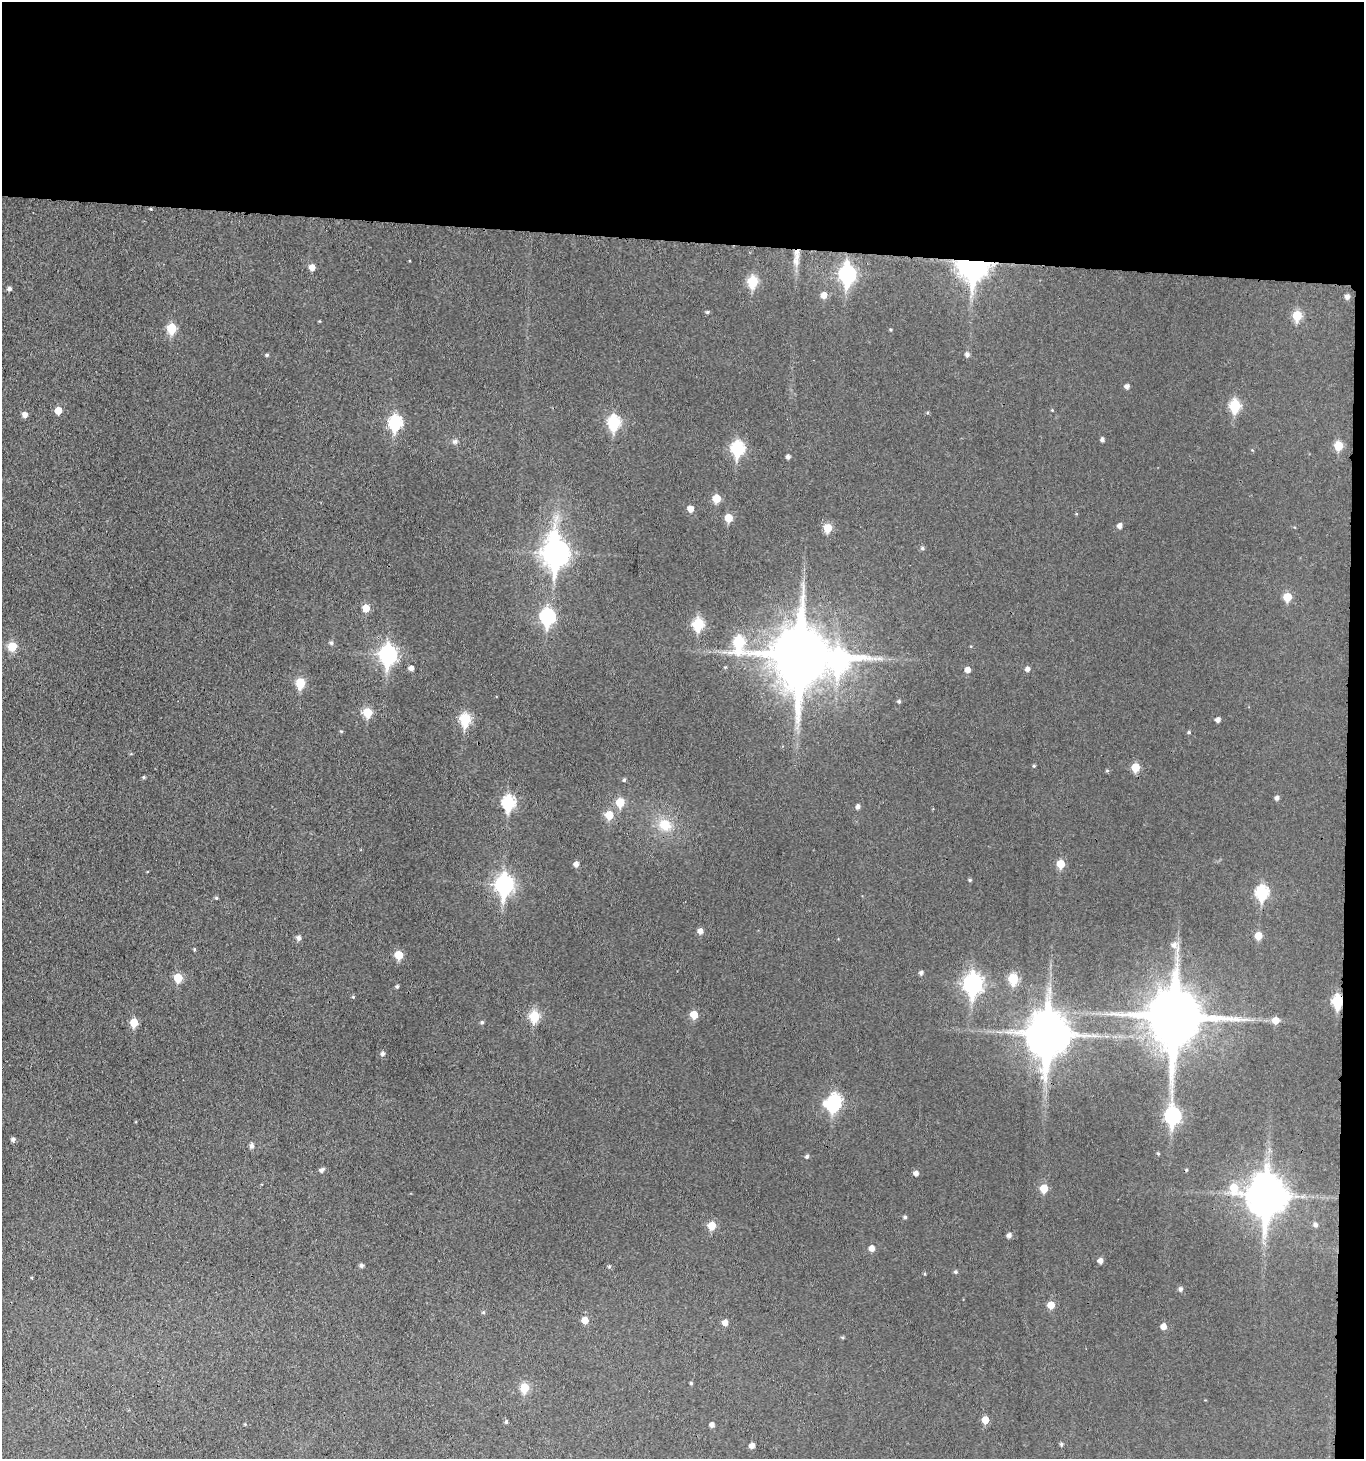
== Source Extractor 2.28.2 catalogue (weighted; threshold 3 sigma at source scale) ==
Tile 3 of 3 x 3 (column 3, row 1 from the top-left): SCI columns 2946-4307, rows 2922-4378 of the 4469 x 4387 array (HDU 1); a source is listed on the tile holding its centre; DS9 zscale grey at full resolution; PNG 1366 x 1461 px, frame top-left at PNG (2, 2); no overlay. Shown black and unused: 18% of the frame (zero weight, under 3 of 4 exposures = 6% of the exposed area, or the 3 px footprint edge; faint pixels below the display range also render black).
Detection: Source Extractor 2.28.2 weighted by HDU 2 'WHT'; one run over the whole footprint, this tile lists its part. Background 0.038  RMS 0.0066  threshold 0.0297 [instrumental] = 3 sigma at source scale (4.5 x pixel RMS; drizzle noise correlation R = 1.50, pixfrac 1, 0.05/0.05 arcsec/px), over >= 5 px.
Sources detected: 129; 2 inside a brighter object's white glare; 1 cosmic-ray / hot-pixel residue — not listed; the other 126 listed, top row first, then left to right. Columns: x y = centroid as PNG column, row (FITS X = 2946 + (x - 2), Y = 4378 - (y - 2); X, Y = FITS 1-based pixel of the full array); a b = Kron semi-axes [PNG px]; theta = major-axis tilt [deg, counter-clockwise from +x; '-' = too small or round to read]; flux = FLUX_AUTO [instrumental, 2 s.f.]
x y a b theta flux
151 209 3 3 - 0.58
797 254 22 7 87 8.3
974 264 11 9 79 760
312 267 6 5 - 4.7
847 274 10 7 -88 160
753 281 6 6 - 35
9 289 5 5 - 1.9
824 295 6 5 - 5.9
1347 297 5 5 - 2.7
707 312 4 4 - 0.98
1297 316 6 5 - 23
172 329 6 6 - 25
967 354 5 5 - 2.1
267 355 5 4 - 0.9
1127 386 5 4 - 2.5
1235 406 7 6 - 44
58 411 5 5 - 8.3
25 415 5 5 - 3.4
614 422 7 6 - 61
395 423 8 6 85 80
1102 440 4 4 - 1.8
455 441 7 6 - 1.8
1338 446 6 5 - 19
737 448 8 7 - 69
788 457 4 4 - 1.9
716 498 6 5 - 13
690 509 6 5 - 4.9
728 518 5 5 - 13
1119 526 5 5 - 2.7
827 528 6 5 - 15
922 548 6 5 - 1.3
556 553 11 9 86 540
1287 597 5 5 - 15
366 608 6 5 - 11
547 617 8 7 - 100
698 624 7 6 - 45
739 642 14 9 -51 52
331 643 5 5 - 1.4
12 646 6 6 - 18
388 655 9 7 88 190
801 655 19 14 88 4700
838 660 14 11 7 220
725 667 4 3 - 0.64
411 668 4 4 - 3
1027 669 5 5 - 2.5
967 670 5 5 - 4.4
300 683 6 5 - 23
899 701 4 4 - 1.1
367 713 6 5 - 22
465 719 7 6 - 44
1218 720 5 5 - 2.5
341 731 5 3 - 0.64
1189 732 4 4 - 0.91
1034 766 4 4 - 0.74
1135 767 6 5 - 15
1107 771 5 3 - 0.71
143 777 4 4 - 0.91
624 780 5 4 - 0.98
1277 798 5 4 - 2.1
508 802 8 6 86 65
620 802 6 5 - 17
858 807 5 4 - 2.3
609 815 6 6 - 14
665 825 16 14 -32 14
576 864 5 5 - 3
1061 864 6 5 - 14
970 880 5 4 - 0.84
504 885 9 7 87 220
1262 892 7 6 - 66
216 898 4 4 - 0.89
700 931 5 5 - 3.6
1258 936 5 5 - 10
299 938 6 5 - 2.4
1174 945 8 7 - 3.5
194 949 5 3 - 0.69
399 955 6 5 - 15
921 973 5 4 - 1.8
178 978 6 6 - 17
1013 979 6 5 - 28
973 984 9 7 87 240
397 986 5 4 - 1.1
353 997 4 4 - 0.75
1337 1001 7 6 - 49
694 1015 5 5 - 12
534 1016 6 5 - 35
1175 1017 18 16 88 4000
1243 1019 9 4 -1 2.4
1275 1020 6 6 - 6.9
134 1022 6 5 - 14
482 1022 5 4 - 1.1
1048 1034 15 12 87 2400
382 1054 5 5 - 1.9
833 1104 8 7 - 63
1172 1116 9 7 89 120
13 1139 5 4 - 1.9
252 1146 6 5 - 2.4
1158 1153 5 3 - 0.58
807 1156 5 4 - 1.3
321 1170 6 5 - 1.9
916 1173 5 5 - 2.8
1044 1188 6 5 - 13
1267 1195 15 14 - 1700
905 1217 4 4 - 1.2
1316 1225 5 5 - 1.9
712 1226 6 5 - 13
1009 1235 5 4 - 2.4
872 1248 5 5 - 3.8
1100 1261 5 5 - 3.3
361 1266 5 4 - 1.7
609 1266 5 4 - 0.9
955 1272 5 5 - 1.1
925 1274 5 3 - 0.64
1180 1289 5 5 - 1.8
1051 1305 6 5 - 8.4
483 1312 5 4 - 0.88
585 1320 6 6 - 6.5
725 1322 5 5 - 4.2
1163 1326 5 5 - 4.6
842 1337 5 3 - 0.77
691 1383 4 4 - 0.94
524 1388 6 5 - 21
985 1420 5 5 - 8.2
506 1422 5 4 - 1.1
712 1425 5 4 - 2.6
1061 1444 5 4 - 1.1
752 1446 5 4 - 3.6
Overlapping masked pixels (flux is a lower limit): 4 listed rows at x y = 797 254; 974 264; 801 655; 1337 1001